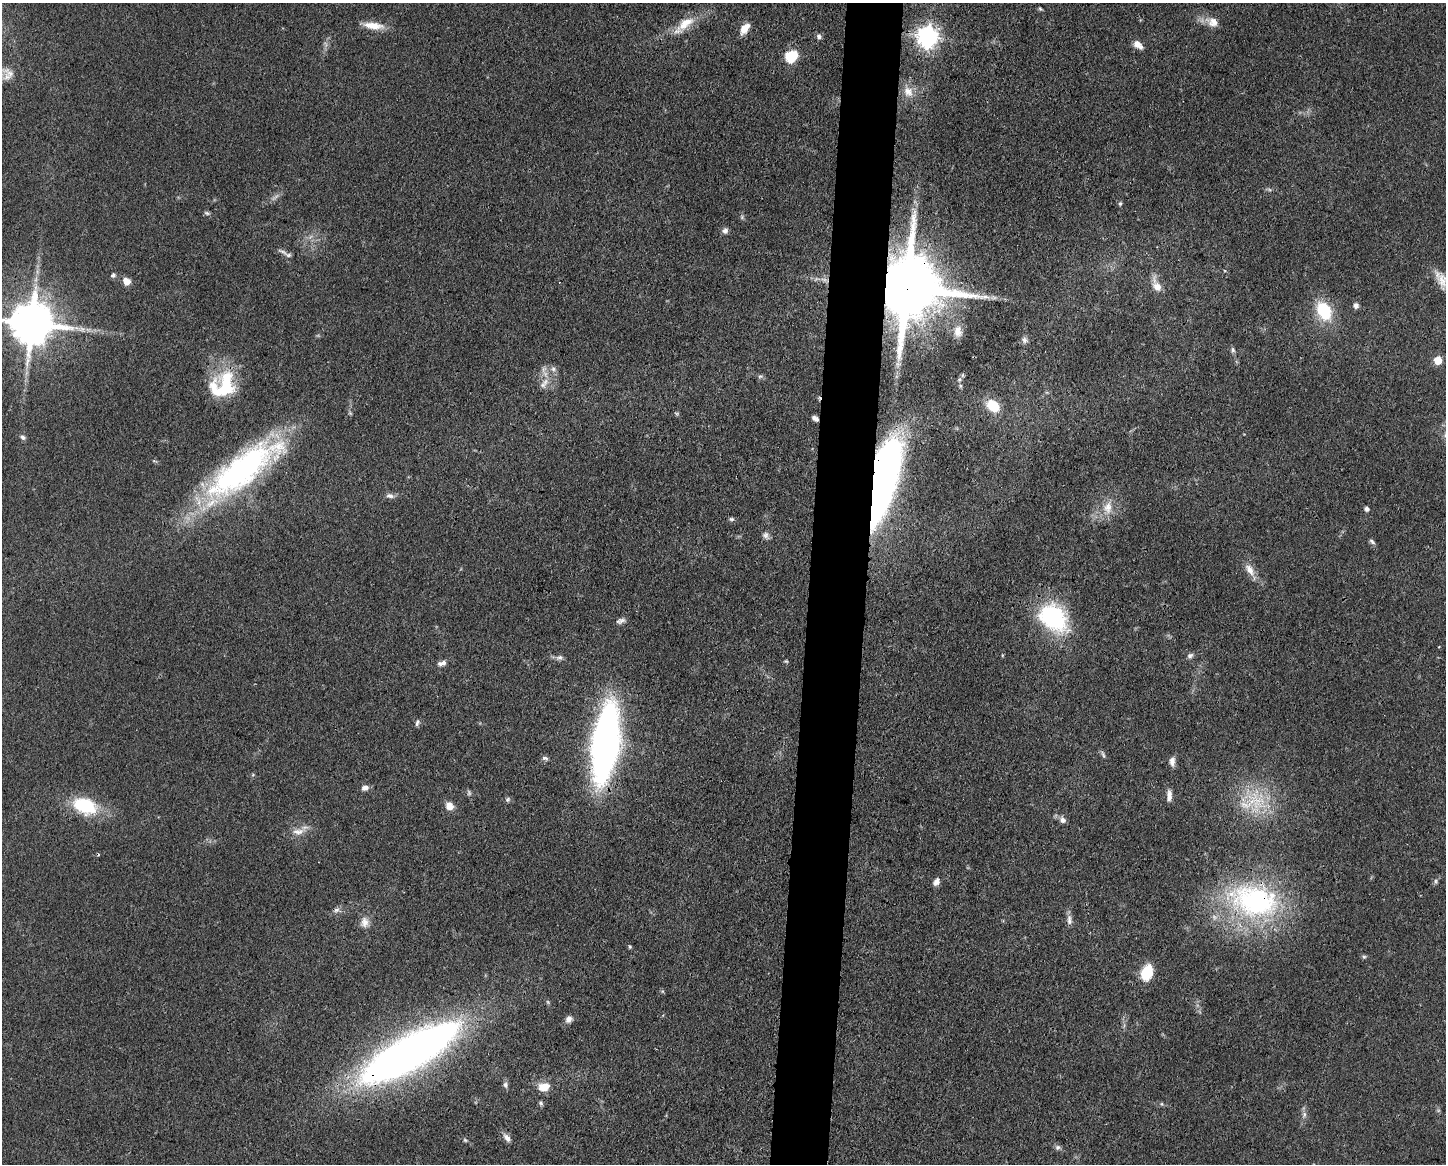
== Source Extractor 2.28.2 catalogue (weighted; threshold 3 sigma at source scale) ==
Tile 5 of 3 x 4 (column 2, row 2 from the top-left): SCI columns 1558-3001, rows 2327-3488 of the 4670 x 4656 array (HDU 1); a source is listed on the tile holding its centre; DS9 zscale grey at full resolution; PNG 1448 x 1166 px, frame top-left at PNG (2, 3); no overlay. Shown black and unused: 4% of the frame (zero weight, under 3 of 4 exposures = <1% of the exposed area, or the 3 px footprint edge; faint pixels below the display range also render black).
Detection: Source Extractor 2.28.2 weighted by HDU 2 'WHT'; one run over the whole footprint, this tile lists its part. Background 0.0604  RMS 0.0042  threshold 0.0189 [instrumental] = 3 sigma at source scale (4.5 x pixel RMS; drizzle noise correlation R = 1.50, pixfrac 1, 0.05/0.05 arcsec/px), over >= 5 px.
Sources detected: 89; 2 too faint to see at this stretch — not listed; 2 inside a brighter listed object's ellipse — not listed separately; the other 85 listed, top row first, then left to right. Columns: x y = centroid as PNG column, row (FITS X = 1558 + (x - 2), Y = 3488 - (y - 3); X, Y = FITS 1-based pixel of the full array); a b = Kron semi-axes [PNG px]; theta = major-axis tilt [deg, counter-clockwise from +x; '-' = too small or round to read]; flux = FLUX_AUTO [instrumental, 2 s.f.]
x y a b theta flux
1040 9 7 4 -45 0.63
1212 22 18 13 -28 4.9
684 25 36 12 41 9.6
373 26 27 8 -7 6.4
745 28 14 8 54 4.7
819 36 7 6 - 1.3
928 37 9 8 - 210
1138 45 12 7 -41 3.1
791 56 10 9 - 16
10 73 27 10 -31 4.6
908 91 16 13 -57 5.6
1269 189 7 4 -20 0.7
1120 204 5 4 - 0.67
207 213 9 5 -18 0.93
742 217 6 6 - 0.78
725 231 8 7 - 1.5
283 252 17 4 -29 1.7
113 275 6 6 - 0.95
1442 280 20 12 -70 5.3
126 281 7 7 - 4
1157 286 20 9 -66 5
907 288 19 18 - 5400
994 298 10 5 0 1.4
1356 305 7 7 - 1.5
1324 311 22 14 -63 20
31 323 14 12 -6 1700
958 332 16 11 -88 4.2
1024 340 9 7 -75 1.6
1233 350 8 5 -89 1
1438 360 6 6 - 8.7
544 369 10 6 72 2
760 376 6 5 - 0.84
959 379 7 5 68 1.1
544 383 19 8 56 3.9
223 385 34 26 43 26
993 405 13 9 -38 13
815 418 7 4 -33 1.5
23 437 8 6 -43 1.2
243 469 98 31 37 120
881 482 58 17 75 460
390 496 12 7 -11 1.8
1108 507 20 13 86 6.7
1367 509 6 5 - 1.1
731 519 7 5 -1 0.89
765 535 9 9 - 1.7
1372 541 9 4 -38 0.99
1250 570 18 9 -60 4.3
1053 617 39 26 -43 44
621 621 12 6 17 1.6
1190 655 8 6 28 1.2
559 657 9 6 15 1.5
786 661 6 4 -7 0.51
442 663 12 7 13 2
417 723 9 4 74 1
605 744 46 15 82 350
1103 755 12 3 -66 0.94
545 758 7 5 -1 1.1
1172 761 12 7 89 2.2
365 788 8 7 - 2.2
1169 796 13 5 88 2.5
507 799 6 6 - 0.87
1257 803 26 15 -81 15
84 806 29 18 -19 23
449 806 8 7 - 4.8
1063 820 9 7 -44 1.9
298 831 20 9 5 4.3
1436 881 8 4 90 0.78
936 882 10 7 55 2.1
1254 901 73 44 -13 86
336 910 10 6 20 1.5
1069 920 15 6 -86 2.2
365 922 14 10 87 3.6
630 946 5 4 - 0.58
1364 957 6 5 - 0.73
1147 973 16 11 69 13
569 1019 9 8 - 2.2
410 1053 89 25 30 370
505 1085 8 6 -78 1.2
544 1087 15 11 18 5.6
541 1103 6 6 - 0.87
1162 1104 6 4 -71 0.51
1304 1114 8 6 89 1.4
507 1138 13 7 -54 2.3
465 1140 6 4 -44 0.63
1057 1147 8 7 - 1.2
Overlapping masked pixels (flux is a lower limit): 9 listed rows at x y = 907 288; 31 323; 815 418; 243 469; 881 482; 605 744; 84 806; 1254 901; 410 1053
Isophote crosses this tile's border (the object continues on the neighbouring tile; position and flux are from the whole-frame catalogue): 2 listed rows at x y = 1442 280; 31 323